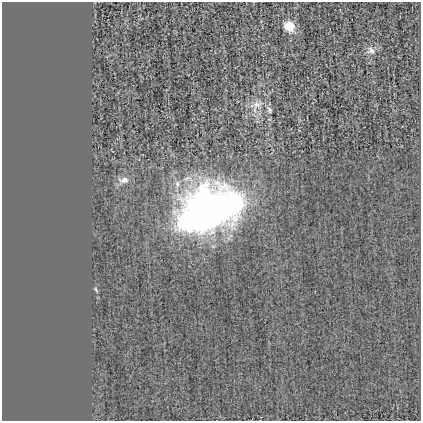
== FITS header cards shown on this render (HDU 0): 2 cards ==
NAXIS1  =                  419
NAXIS2  =                  419

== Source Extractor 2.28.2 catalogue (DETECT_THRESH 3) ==
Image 419 x 419 px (HDU 0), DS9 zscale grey, 1 PNG px = 1 image px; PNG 423 x 423 px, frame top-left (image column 1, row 419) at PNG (2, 2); no overlay
Background 0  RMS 0.026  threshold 0.0776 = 3 sigma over >= 5 px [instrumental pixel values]
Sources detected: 8; all 8 listed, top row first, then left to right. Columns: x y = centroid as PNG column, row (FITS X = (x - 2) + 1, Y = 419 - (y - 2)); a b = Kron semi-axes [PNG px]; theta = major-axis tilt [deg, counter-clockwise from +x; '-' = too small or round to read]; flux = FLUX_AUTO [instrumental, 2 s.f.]
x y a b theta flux
289 26 11 9 -50 33
371 50 13 10 -30 11
256 105 17 12 13 22
269 110 10 6 -63 5.2
124 180 14 8 9 15
177 184 12 7 87 11
209 210 58 35 21 1100
96 289 7 4 -54 2.5